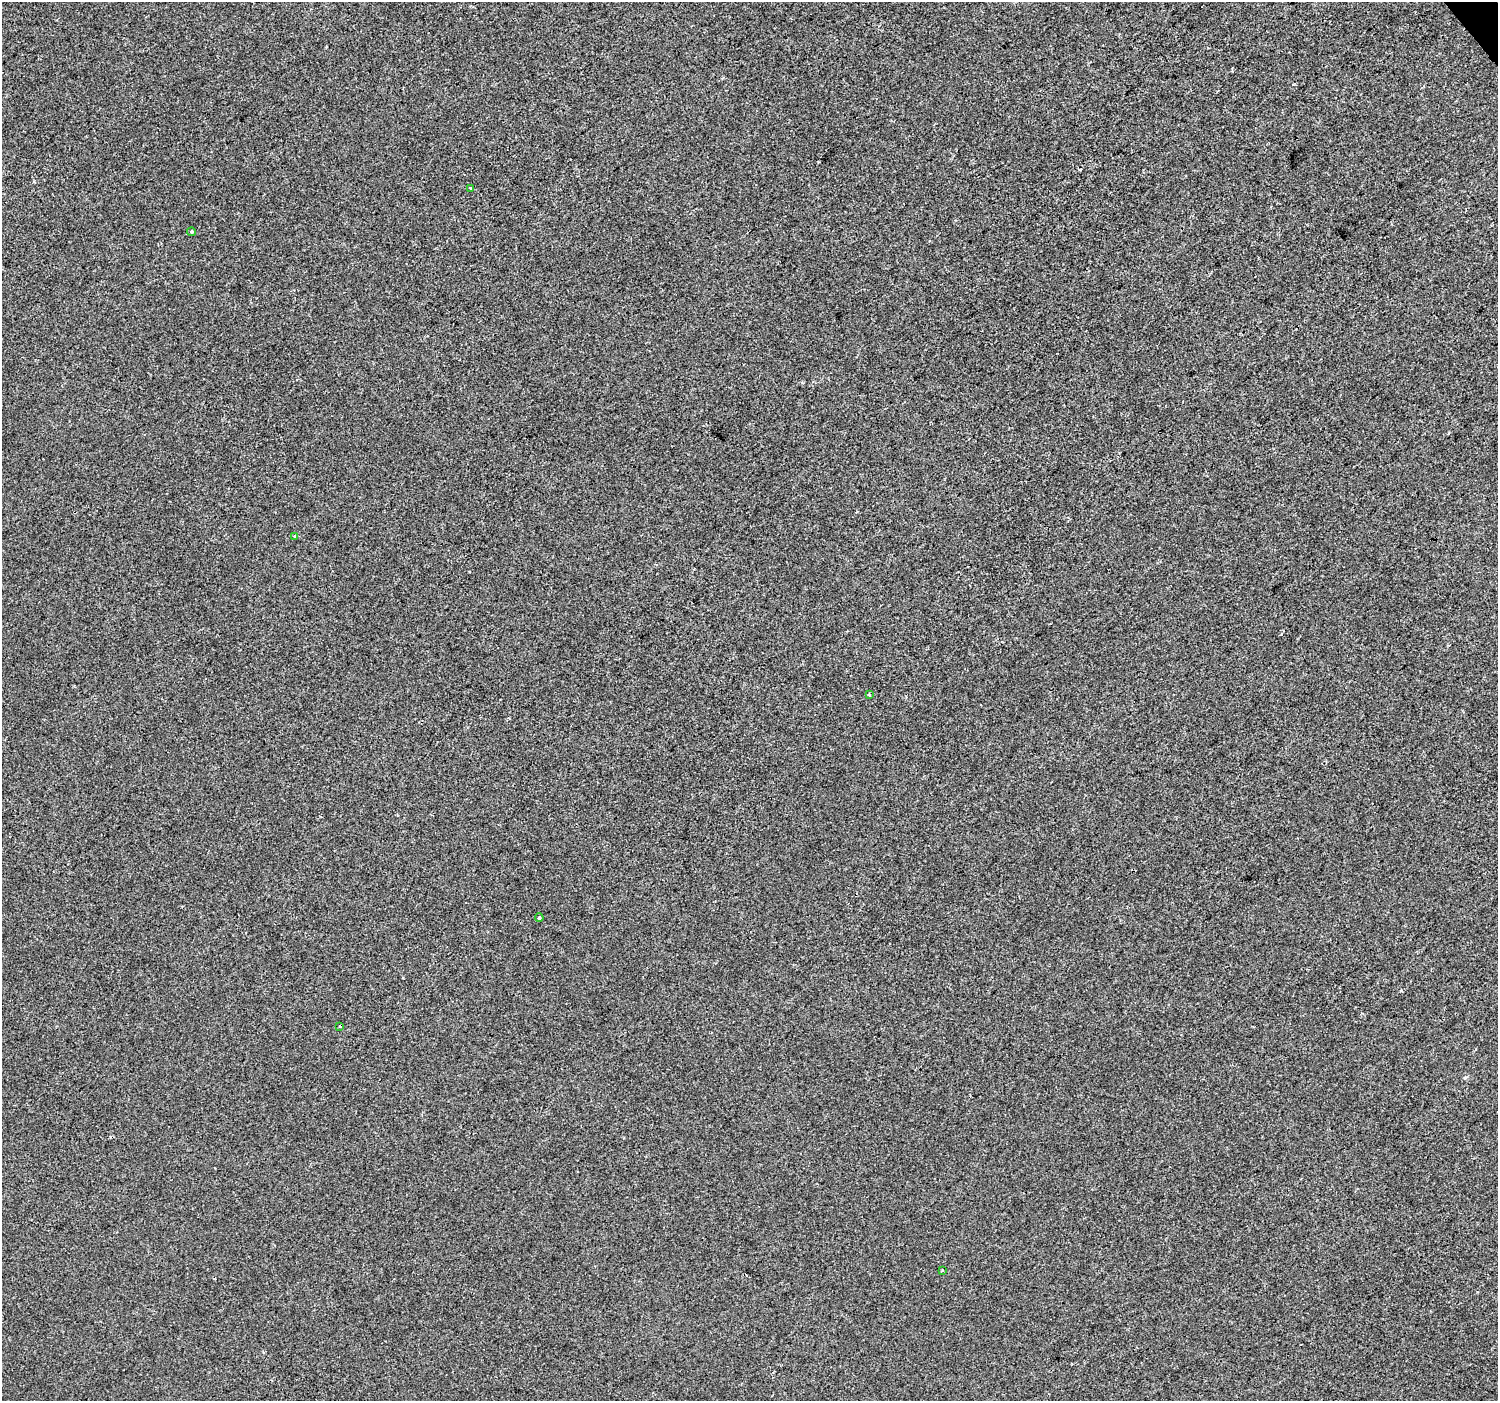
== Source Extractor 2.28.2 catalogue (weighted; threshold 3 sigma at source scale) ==
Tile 10 of 4 x 4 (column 2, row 3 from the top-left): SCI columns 1500-2995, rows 1599-2997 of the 5987 x 5932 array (HDU 1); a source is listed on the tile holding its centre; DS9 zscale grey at full resolution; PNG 1500 x 1403 px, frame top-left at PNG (2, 2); each listed source drawn as its Kron ellipse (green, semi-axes under 4 px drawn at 4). Shown black and unused: <1% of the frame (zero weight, under 2 of 3 exposures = <1% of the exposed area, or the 3 px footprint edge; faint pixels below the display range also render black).
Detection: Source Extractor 2.28.2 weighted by HDU 2 'WHT'; one run over the whole footprint, this tile lists its part. Background -4.69e-04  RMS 0.0041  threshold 0.0186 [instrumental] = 3 sigma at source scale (4.5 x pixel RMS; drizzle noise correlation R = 1.50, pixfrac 1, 0.0396/0.0396 arcsec/px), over >= 5 px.
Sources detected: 8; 1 cosmic-ray / hot-pixel residue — neither listed nor drawn; the other 7 listed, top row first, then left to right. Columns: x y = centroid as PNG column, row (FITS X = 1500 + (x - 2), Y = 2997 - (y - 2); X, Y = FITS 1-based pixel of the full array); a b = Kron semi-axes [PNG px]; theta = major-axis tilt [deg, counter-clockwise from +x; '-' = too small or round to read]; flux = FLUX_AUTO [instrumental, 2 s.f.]
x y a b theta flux
470 188 3 3 - 2.8
191 232 4 4 - 0.61
295 536 4 3 - 1.4
869 695 4 3 - 0.42
539 918 4 3 - 0.95
340 1026 4 3 - 0.49
942 1270 3 3 - 0.75